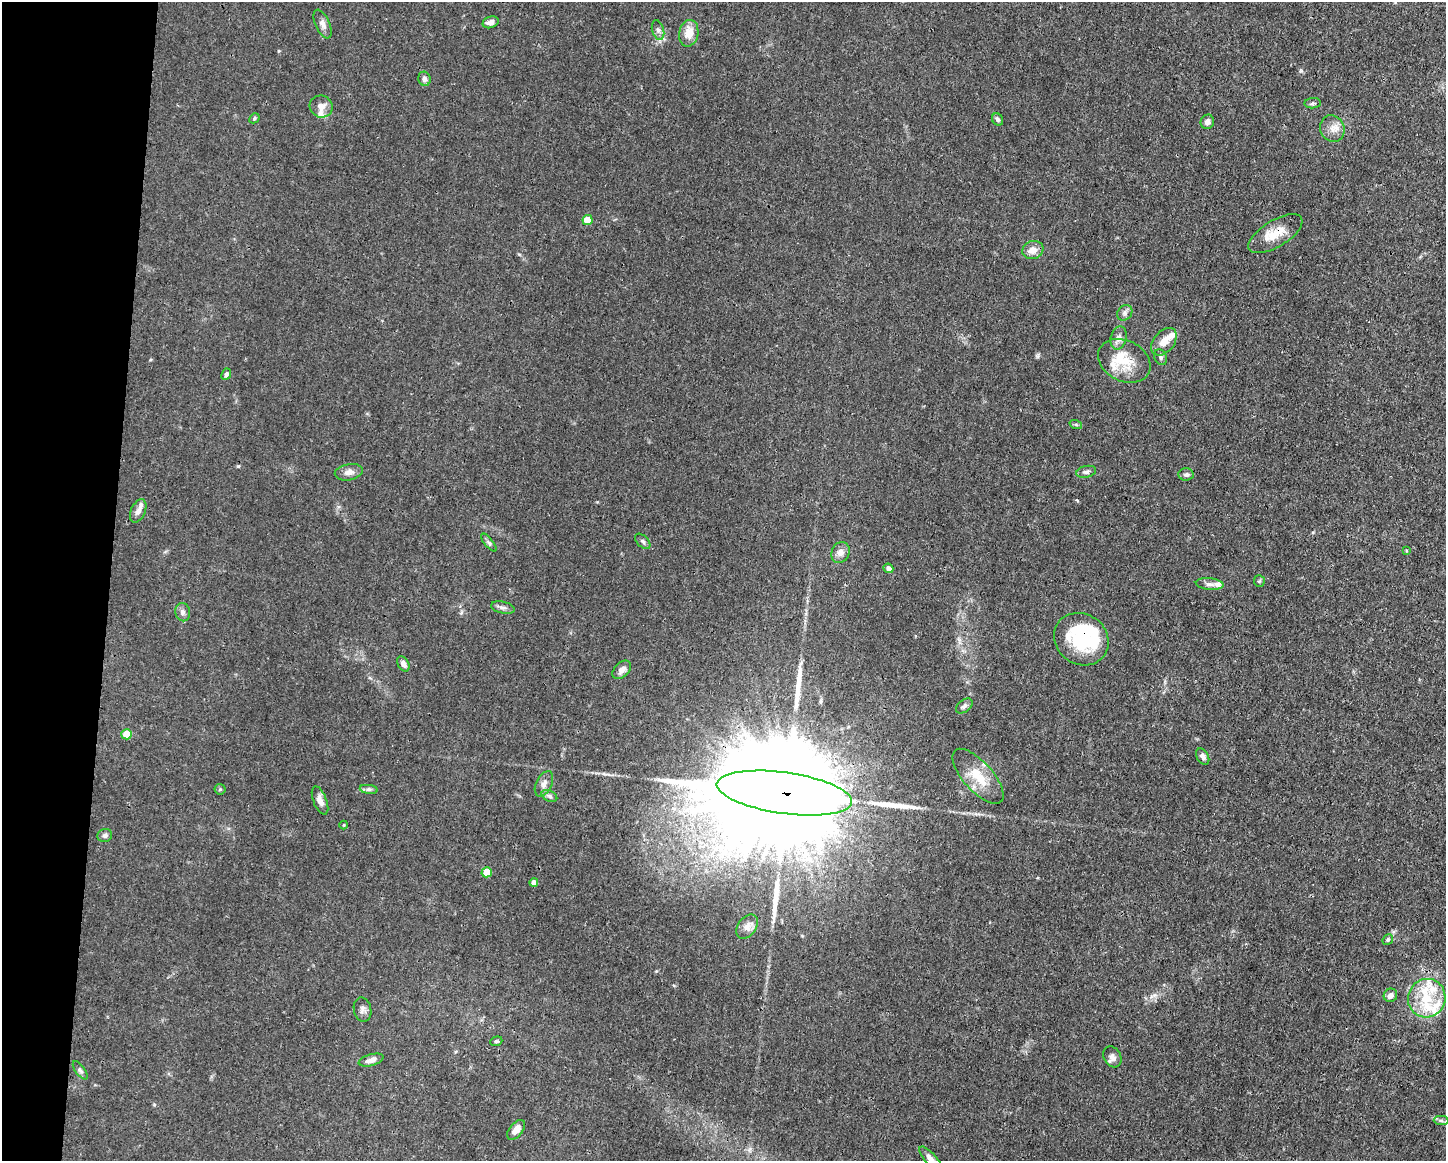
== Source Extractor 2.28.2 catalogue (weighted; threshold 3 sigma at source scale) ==
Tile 7 of 3 x 4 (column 1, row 3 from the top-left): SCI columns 112-1555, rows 1161-2319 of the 4666 x 4638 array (HDU 1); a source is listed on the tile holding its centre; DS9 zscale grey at full resolution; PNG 1448 x 1163 px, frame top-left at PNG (2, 2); each listed source drawn as its Kron ellipse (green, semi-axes under 4 px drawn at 4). Shown black and unused: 8% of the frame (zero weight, under 3 of 4 exposures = <1% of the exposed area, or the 3 px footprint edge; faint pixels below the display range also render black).
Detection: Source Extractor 2.28.2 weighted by HDU 2 'WHT'; one run over the whole footprint, this tile lists its part. Background 0.0158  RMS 0.0025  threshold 0.011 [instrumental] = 3 sigma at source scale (4.5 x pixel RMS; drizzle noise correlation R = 1.50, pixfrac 1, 0.05/0.05 arcsec/px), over >= 5 px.
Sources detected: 80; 1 inside a brighter object's white glare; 1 cosmic-ray / hot-pixel residue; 3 long thin detections or spike segments (spike, bleed or trail) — neither listed nor drawn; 12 inside a brighter listed object's ellipse — not listed separately; the other 63 listed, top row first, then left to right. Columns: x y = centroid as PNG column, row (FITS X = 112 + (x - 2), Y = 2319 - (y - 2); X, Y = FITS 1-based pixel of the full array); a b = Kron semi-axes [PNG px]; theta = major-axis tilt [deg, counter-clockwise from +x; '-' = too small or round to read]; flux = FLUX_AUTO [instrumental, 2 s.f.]
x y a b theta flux
491 22 8 5 20 1.2
323 24 15 7 -66 1.3
658 30 10 6 -74 0.84
689 33 13 9 78 3.7
424 79 7 6 - 1
1313 103 8 5 4 0.52
321 106 11 11 - 1.7
254 118 5 4 - 0.41
998 119 6 5 - 0.61
1207 122 7 6 - 1.2
1332 128 13 12 - 2.3
588 220 5 5 - 5.1
1275 234 31 13 31 5.1
1033 250 11 9 20 2.2
1125 313 8 7 - 0.76
1119 338 12 7 74 1.4
1164 342 16 10 49 2.9
1161 357 8 6 -66 0.63
1124 361 27 20 -26 6.8
226 374 6 4 64 0.67
1076 425 6 4 -20 0.31
349 472 14 8 11 1.5
1086 472 10 6 12 0.77
1186 474 7 6 - 0.59
138 511 12 7 65 1.5
643 541 9 5 -45 0.53
489 543 11 4 -50 0.52
1407 551 4 3 - 0.3
840 552 11 9 65 1.5
888 568 5 4 - 1.1
1259 581 6 5 - 0.37
1210 584 14 6 -5 1.1
503 608 12 6 -12 0.87
183 612 9 7 -77 0.92
1081 639 28 25 -35 14
403 664 8 5 -61 1.1
622 670 11 7 43 1.3
964 706 9 6 38 0.84
127 734 5 5 - 4.6
1203 756 9 6 -58 0.83
978 776 34 14 -48 7.1
544 784 13 7 63 1.3
220 789 5 5 - 0.34
369 789 9 4 -8 0.65
784 793 68 20 -8 23000
549 796 8 5 -28 0.64
320 800 15 6 -69 1.4
344 825 4 4 - 0.21
105 835 7 6 - 0.66
487 872 5 5 - 5.2
534 883 4 4 - 1.3
747 927 13 9 54 1.5
1388 940 6 5 - 0.43
1390 995 7 6 - 1.2
1427 998 19 18 - 7.6
362 1010 12 8 -76 1.1
496 1041 6 4 21 0.4
1112 1057 11 8 -61 1.3
371 1060 13 5 16 1.5
80 1070 11 5 -53 0.65
1441 1120 7 4 -1 0.54
516 1130 11 6 50 1.7
931 1159 16 6 -49 1.5
Overlapping masked pixels (flux is a lower limit): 3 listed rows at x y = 1275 234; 1081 639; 784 793
Isophote crosses this tile's border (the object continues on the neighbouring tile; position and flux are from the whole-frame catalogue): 1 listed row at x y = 931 1159
Unlisted compact peaks at least as high as the median listed source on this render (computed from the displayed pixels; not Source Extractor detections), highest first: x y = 1301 71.